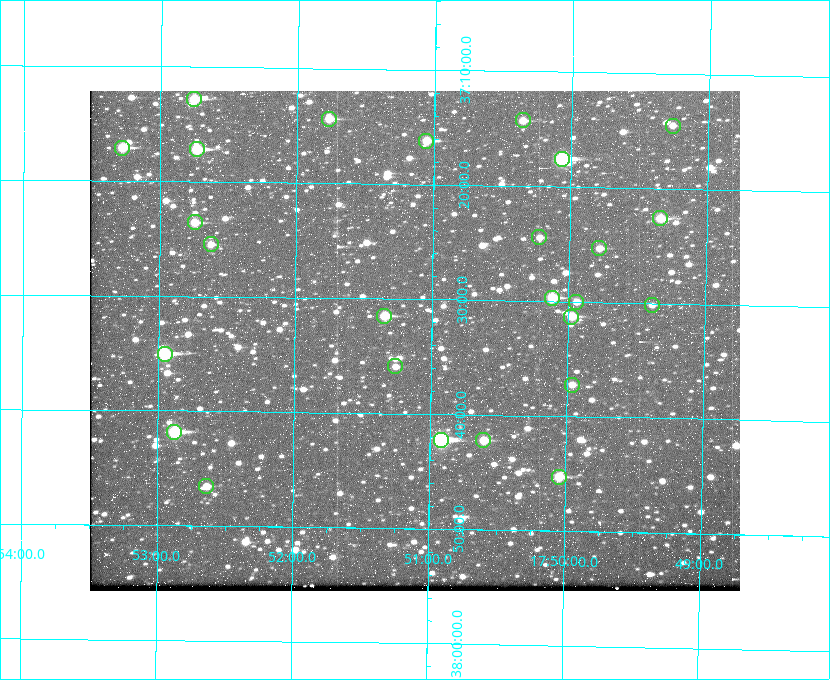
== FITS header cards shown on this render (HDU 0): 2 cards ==
NAXIS1  =                  650
NAXIS2  =                  500

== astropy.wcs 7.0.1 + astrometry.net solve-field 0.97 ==
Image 650 x 500 px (HDU 0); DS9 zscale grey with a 90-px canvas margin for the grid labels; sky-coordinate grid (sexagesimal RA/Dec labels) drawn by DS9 from the SOLVED WCS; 26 Tycho-2 reference stars matched to detected sources circled (green)
Header WCS: none
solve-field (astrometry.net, Tycho-2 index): SOLVED blind (the file carries no WCS)
Solved WCS: RA---TAN-SIP/DEC--TAN-SIP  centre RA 17:51:07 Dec +37:34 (267.78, +37.56 deg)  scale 5.23 arcsec/px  FOV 56.7' x 43.6'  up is +179 deg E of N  parity flipped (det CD > 0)
(file carries no celestial WCS; the grid is the blind solution)
Tycho-2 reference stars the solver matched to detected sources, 26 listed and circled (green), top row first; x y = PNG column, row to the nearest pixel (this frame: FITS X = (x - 90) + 1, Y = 500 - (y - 91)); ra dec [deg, ICRS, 3 dp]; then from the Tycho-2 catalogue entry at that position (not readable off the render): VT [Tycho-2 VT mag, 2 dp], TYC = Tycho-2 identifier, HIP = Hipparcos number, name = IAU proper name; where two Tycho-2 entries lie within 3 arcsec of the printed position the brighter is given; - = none
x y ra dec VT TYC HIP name
194 99 268.189 +37.213 9.71 2620-542-1 - -
329 119 267.943 +37.240 10.39 2620-505-1 - -
523 120 267.589 +37.238 11.09 2619-212-1 - -
673 126 267.316 +37.242 12.03 2619-611-1 - -
426 141 267.764 +37.270 10.17 2620-784-1 - -
122 148 268.319 +37.285 9.88 2620-536-1 - -
197 149 268.183 +37.286 8.98 2620-786-1 87506 -
562 159 267.517 +37.293 8.96 2619-379-1 - -
660 218 267.335 +37.377 10.60 2619-634-1 - -
195 222 268.186 +37.393 10.44 2620-175-1 - -
539 237 267.555 +37.408 11.50 2619-358-1 - -
211 244 268.156 +37.424 11.25 2620-712-1 - -
599 248 267.445 +37.422 11.17 2619-451-1 - -
552 298 267.531 +37.495 10.07 2619-274-1 - -
576 302 267.485 +37.500 11.33 2619-40-1 - -
652 305 267.347 +37.503 12.15 3088-638-1 - -
384 316 267.836 +37.525 9.96 3089-889-1 - -
571 317 267.494 +37.522 10.35 3088-270-1 - -
165 354 268.239 +37.584 8.64 3089-755-1 - -
395 366 267.815 +37.598 11.54 3089-1081-1 - -
572 385 267.491 +37.621 11.40 3088-1284-1 - -
174 432 268.219 +37.697 8.93 3089-671-1 - -
441 440 267.730 +37.705 8.13 3089-1203-1 87349 -
483 440 267.652 +37.703 11.04 3089-693-1 - -
559 477 267.512 +37.755 10.10 3089-2332-1 - -
206 486 268.159 +37.775 11.22 3089-2245-1 - -